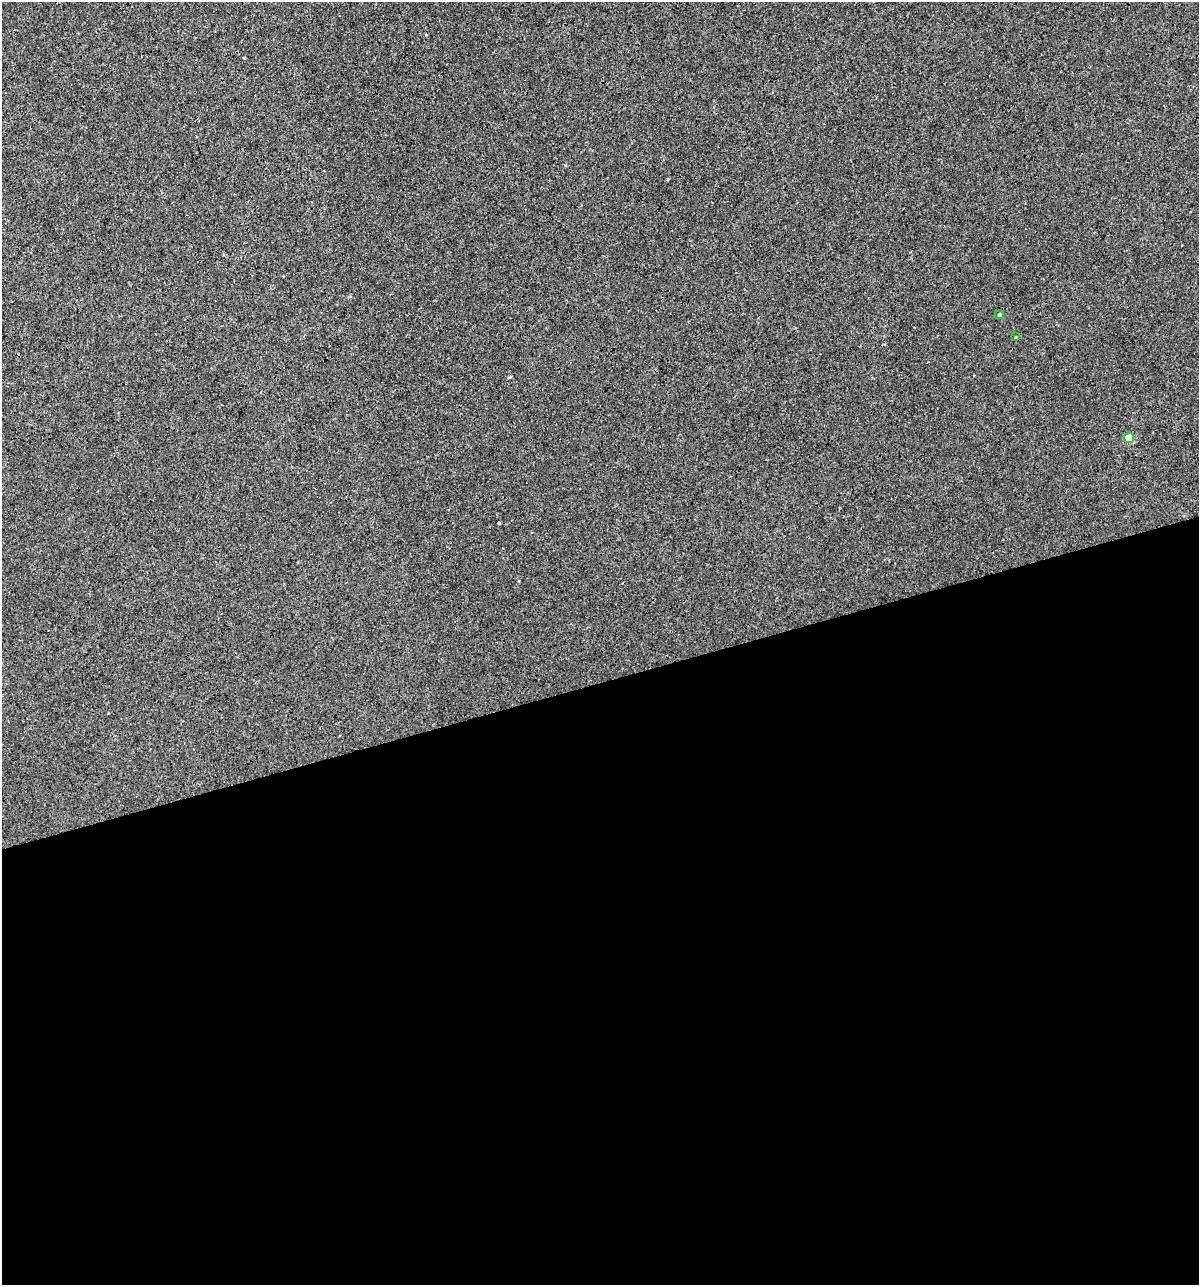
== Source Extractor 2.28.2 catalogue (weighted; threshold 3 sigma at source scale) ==
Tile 15 of 4 x 4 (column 3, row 4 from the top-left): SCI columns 2441-3637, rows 1-1283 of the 4930 x 5132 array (HDU 1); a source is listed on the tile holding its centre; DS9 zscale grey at full resolution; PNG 1201 x 1287 px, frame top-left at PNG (2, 2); each listed source drawn as its Kron ellipse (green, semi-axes under 4 px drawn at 4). Shown black and unused: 47% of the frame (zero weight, under 3 of 4 exposures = <1% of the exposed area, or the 3 px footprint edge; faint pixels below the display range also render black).
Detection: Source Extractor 2.28.2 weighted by HDU 2 'WHT'; one run over the whole footprint, this tile lists its part. Background 4.00e-05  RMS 0.0017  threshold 0.00747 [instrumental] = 3 sigma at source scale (4.5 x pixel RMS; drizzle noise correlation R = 1.50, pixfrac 1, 0.0396/0.0396 arcsec/px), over >= 5 px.
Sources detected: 5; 2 cosmic-ray / hot-pixel residue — neither listed nor drawn; the other 3 listed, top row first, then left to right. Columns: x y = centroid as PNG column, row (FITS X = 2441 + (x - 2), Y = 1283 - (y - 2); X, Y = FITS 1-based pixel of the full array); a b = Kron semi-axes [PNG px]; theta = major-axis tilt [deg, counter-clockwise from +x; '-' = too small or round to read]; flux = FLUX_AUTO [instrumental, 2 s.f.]
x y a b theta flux
999 315 4 4 - 0.33
1015 337 4 2 - 0.1
1129 438 5 5 - 5.3